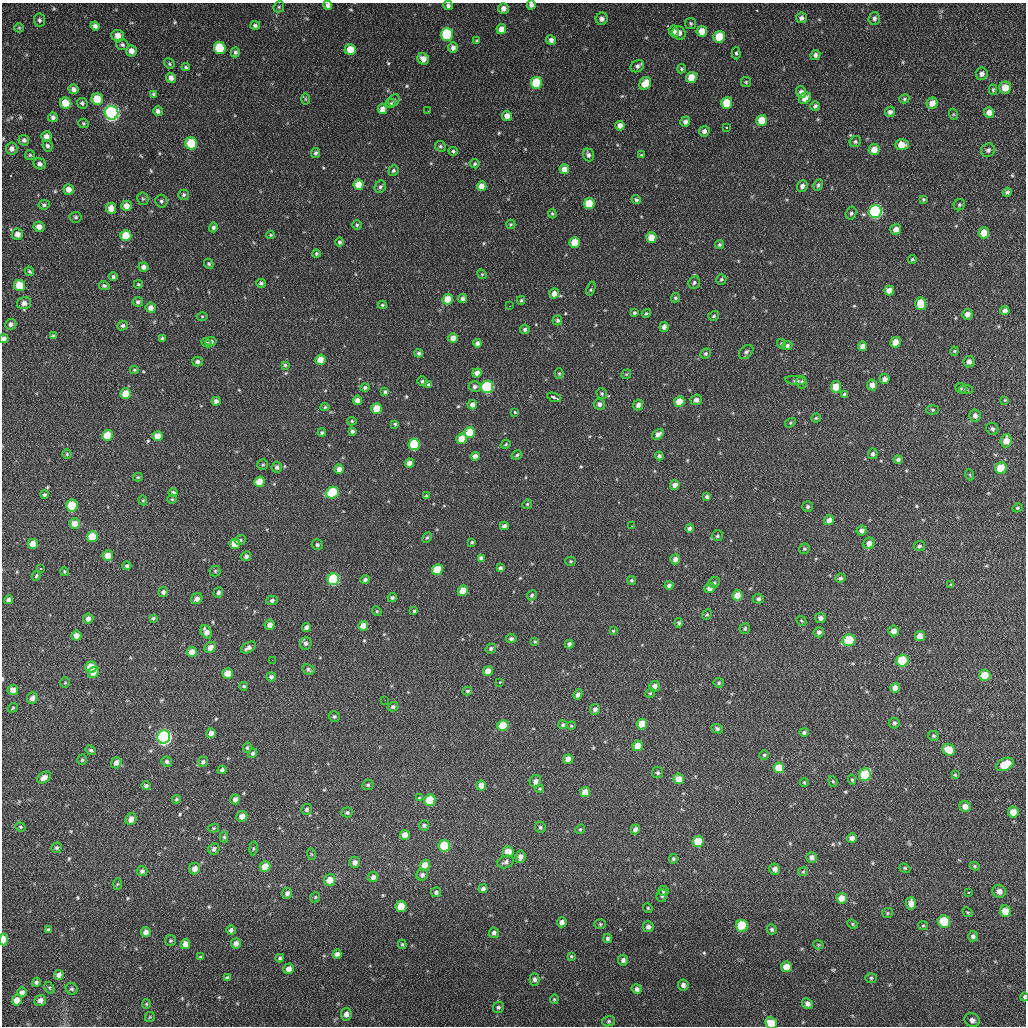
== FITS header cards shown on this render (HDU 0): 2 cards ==
NAXIS1  =                 1024 / length of data axis 1
NAXIS2  =                 1024 / length of data axis 2

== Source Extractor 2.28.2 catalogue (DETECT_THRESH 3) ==
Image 1024 x 1024 px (HDU 0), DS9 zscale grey, 1 PNG px = 1 image px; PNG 1028 x 1028 px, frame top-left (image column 1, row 1024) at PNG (2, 3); each listed source drawn as its Kron ellipse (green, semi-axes under 4 px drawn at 4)
Background 71.3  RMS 11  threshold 32.5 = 3 sigma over >= 5 px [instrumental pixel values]
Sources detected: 565; of the 565, the 500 brightest by FLUX_AUTO listed and drawn (65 fainter detections omitted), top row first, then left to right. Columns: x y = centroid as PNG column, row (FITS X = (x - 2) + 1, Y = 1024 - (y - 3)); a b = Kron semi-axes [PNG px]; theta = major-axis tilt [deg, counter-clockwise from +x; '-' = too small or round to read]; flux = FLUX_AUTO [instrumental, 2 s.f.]
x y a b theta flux
328 5 4 4 - 2900
448 5 5 4 - 1800
531 5 4 4 - 2400
279 7 6 5 - 1100
503 8 5 5 - 4500
801 18 5 5 - 2600
874 18 6 5 - 2300
602 19 6 6 - 3400
39 20 6 5 - 1600
691 23 5 5 - 1400
255 25 5 4 - 1700
95 26 5 4 - 2500
19 28 5 4 - 840
501 29 5 5 - 6200
674 31 6 5 - 2800
702 31 5 5 - 9000
679 33 7 6 - 4300
447 34 6 6 - 55000
118 36 6 5 - 5500
719 37 6 5 - 22000
551 40 5 4 - 2800
477 41 4 3 - 890
122 45 6 5 - 1600
220 48 6 6 - 31000
453 48 5 5 - 3000
350 49 5 5 - 11000
132 51 5 5 - 4900
235 52 5 4 - 1600
736 53 6 4 -89 1200
815 55 5 5 - 2400
423 59 6 5 - 5500
169 64 5 4 - 1100
637 66 7 5 31 2300
186 67 4 4 - 1000
681 69 5 4 - 1300
982 74 6 6 - 3100
691 77 5 5 - 13000
171 78 5 4 - 3900
746 82 5 5 - 1000
536 83 6 5 - 34000
645 83 7 5 60 13000
1005 88 6 6 - 7800
74 89 5 5 - 2700
993 90 5 4 - 1100
801 92 6 5 - 2600
154 94 4 3 - 1200
805 98 6 5 - 6400
97 99 6 5 - 20000
306 99 6 4 -88 850
904 99 5 4 - 1000
394 100 6 5 - 1400
66 103 6 5 - 15000
82 103 6 5 - 1500
391 103 5 4 - 930
727 103 6 5 - 20000
932 103 6 5 - 7000
815 106 5 4 - 1800
382 109 5 4 - 5000
158 111 5 4 - 3000
428 111 2 2 - 810
890 112 5 5 - 2500
989 112 5 5 - 4100
112 113 7 6 - 280000
953 114 5 3 - 800
507 116 5 5 - 5400
53 117 5 5 - 2000
762 120 5 5 - 12000
685 122 5 5 - 2500
84 123 5 4 - 830
620 126 5 4 - 5000
726 127 3 2 - 1200
704 131 5 5 - 2700
46 136 5 5 - 4000
24 140 5 5 - 1600
855 142 6 5 - 1300
191 143 6 6 - 30000
902 145 7 5 1 8900
47 146 6 5 - 1700
440 146 6 5 - 1300
12 149 6 5 - 2800
874 149 5 5 - 7200
988 150 7 6 - 2600
453 151 4 4 - 1400
316 153 5 4 - 1600
30 155 5 5 - 1100
588 155 6 5 - 2300
641 155 3 3 - 780
40 164 6 5 - 2500
475 164 5 4 - 1200
564 169 5 5 - 6000
393 171 5 5 - 1500
359 185 5 5 - 14000
818 185 6 4 63 1400
481 186 5 5 - 7100
802 186 6 5 - 3100
380 187 6 5 - 1700
69 189 5 5 - 4600
1007 192 5 4 - 1500
184 195 5 5 - 1400
143 199 6 5 - 1300
923 199 3 3 - 930
636 200 4 4 - 1200
161 201 6 6 - 1700
589 204 5 5 - 19000
44 205 6 5 - 1400
959 205 6 5 - 1100
126 206 5 5 - 5400
111 208 5 5 - 7700
875 211 6 6 - 150000
851 213 6 5 - 1700
552 214 4 4 - 910
76 217 6 5 - 1400
511 224 4 4 - 860
357 225 4 4 - 1200
39 227 5 5 - 5300
213 227 5 4 - 1700
896 229 5 5 - 4700
984 233 5 5 - 9400
18 234 6 5 - 4000
271 235 4 3 - 820
126 236 5 5 - 16000
651 237 5 5 - 11000
340 242 5 4 - 1500
575 242 5 5 - 15000
719 245 4 4 - 1400
316 254 4 4 - 1100
912 259 4 4 - 950
209 264 5 4 - 1200
144 267 5 4 - 3100
29 271 5 4 - 1200
482 274 5 4 - 850
113 277 4 4 - 1500
721 279 5 5 - 1300
694 282 6 5 - 1600
261 283 5 4 - 1500
138 284 4 3 - 840
20 285 5 5 - 17000
104 286 5 4 - 1600
591 289 7 2 70 1000
889 290 5 5 - 6600
554 293 5 5 - 4800
462 298 5 4 - 2500
675 298 5 4 - 1100
448 299 5 5 - 15000
521 300 4 3 - 970
138 302 5 5 - 1700
24 303 7 6 - 4300
921 304 6 5 - 16000
382 305 4 4 - 1000
510 306 3 2 - 920
151 308 5 5 - 4600
1005 311 4 4 - 2900
634 313 4 3 - 1200
646 313 4 4 - 1100
967 314 5 5 - 3500
202 316 5 3 - 800
714 316 5 4 - 1200
557 320 5 4 - 1500
11 324 6 5 - 2600
123 326 5 4 - 1400
664 327 5 4 - 3200
525 329 5 5 - 1700
53 336 4 3 - 1300
162 338 3 3 - 1000
453 338 5 4 - 6000
4 339 4 4 - 2800
211 342 6 4 13 1800
895 342 5 5 - 10000
207 343 5 4 - 1100
477 343 4 4 - 2600
781 344 5 4 - 950
787 345 5 4 - 1800
863 346 5 4 - 4500
954 351 5 4 - 830
746 352 8 5 44 2200
419 353 4 4 - 1700
706 354 5 4 - 1300
320 360 5 5 - 9000
197 361 5 5 - 2300
969 362 6 5 - 3000
285 365 4 4 - 1200
134 370 4 4 - 850
477 373 4 4 - 4300
559 373 5 4 - 1000
626 374 5 4 - 910
885 379 5 5 - 3500
796 380 10 4 -6 1700
422 381 4 4 - 1300
802 382 6 5 - 1900
428 385 3 3 - 1300
872 385 5 5 - 5500
475 387 6 5 - 2200
487 387 6 6 - 82000
836 387 6 5 - 13000
365 388 4 4 - 1600
961 388 6 5 - 1100
966 389 7 3 -7 1100
385 392 4 4 - 2900
126 393 5 5 - 13000
602 394 5 5 - 1300
845 394 4 3 - 1600
554 397 7 3 -22 7200
357 400 4 4 - 4700
696 400 5 5 - 3100
1005 400 4 4 - 790
216 401 4 4 - 3000
679 402 5 5 - 14000
599 404 5 5 - 2800
472 405 5 4 - 3500
638 405 5 5 - 3100
325 407 4 4 - 980
377 408 5 5 - 16000
933 410 6 4 2 1100
515 412 3 3 - 5000
975 416 6 5 - 3300
816 418 4 4 - 920
352 421 5 4 - 1000
790 423 6 3 31 830
395 424 4 4 - 1200
992 429 6 6 - 1900
352 431 4 4 - 1700
470 432 5 5 - 18000
322 433 4 4 - 1300
658 434 6 4 34 3600
107 435 5 5 - 16000
157 436 5 5 - 8600
462 439 5 5 - 11000
1006 441 6 5 - 8500
414 444 6 5 - 46000
506 444 5 3 - 780
67 454 4 4 - 960
873 454 5 5 - 2200
517 455 5 4 - 1100
475 456 5 4 - 3700
659 456 4 4 - 1600
898 459 4 4 - 1600
409 463 4 4 - 4500
263 465 5 5 - 1100
277 467 5 5 - 2400
1001 468 6 6 - 24000
339 469 4 4 - 5000
970 475 5 3 - 800
138 477 5 4 - 950
259 482 5 5 - 10000
675 485 5 4 - 4500
332 492 7 5 20 43000
173 493 5 4 - 1600
44 494 4 4 - 1500
426 496 4 4 - 890
707 497 4 4 - 1700
172 499 5 4 - 890
143 500 5 4 - 860
527 504 5 4 - 920
72 505 6 5 - 24000
807 507 5 5 - 1600
1017 508 5 4 - 1000
829 520 5 5 - 4400
75 524 5 5 - 6900
504 526 4 4 - 2300
631 526 3 2 - 930
689 528 4 4 - 2100
862 531 5 5 - 3100
92 536 5 5 - 14000
717 536 5 5 - 1300
427 538 6 4 61 1100
240 540 6 4 23 1100
472 542 4 4 - 960
869 543 6 5 - 5100
33 544 5 5 - 6700
235 544 5 5 - 12000
317 545 5 5 - 1900
919 546 5 5 - 1400
804 549 5 5 - 1300
108 555 5 5 - 7000
246 556 5 4 - 2300
481 558 4 4 - 2100
675 559 5 5 - 4200
571 561 5 4 - 920
127 566 4 4 - 1600
41 568 3 2 - 860
500 568 4 3 - 1600
437 570 5 5 - 19000
215 571 5 5 - 1000
64 572 4 3 - 790
36 576 5 3 - 4800
840 578 5 4 - 1500
333 579 6 6 - 60000
365 580 4 4 - 1900
631 580 4 4 - 1300
714 583 6 5 - 1500
669 585 4 4 - 2500
951 585 4 4 - 830
710 588 5 5 - 4400
463 591 5 5 - 12000
163 592 5 4 - 1900
218 592 5 4 - 2000
532 595 5 4 - 1400
737 595 5 5 - 12000
392 597 5 4 - 1700
197 599 6 5 - 3200
758 599 5 5 - 1900
9 600 4 4 - 2200
272 600 5 4 - 2000
377 611 5 4 - 960
414 611 4 3 - 1000
707 615 6 4 47 990
153 618 4 3 - 1100
820 618 5 5 - 3200
88 619 5 5 - 3000
801 621 5 4 - 870
679 623 5 4 - 1500
270 625 5 5 - 4600
363 626 5 5 - 7000
307 627 5 4 - 3900
745 628 5 5 - 1300
613 631 4 3 - 780
894 631 5 5 - 5100
206 632 7 5 -61 4700
819 632 5 5 - 2400
76 636 5 5 - 5600
920 636 5 5 - 7500
511 639 5 4 - 1800
849 640 6 5 - 32000
535 641 3 3 - 810
306 643 6 6 - 2300
569 644 4 4 - 2500
210 647 6 5 - 4600
248 648 8 5 30 3000
491 648 5 4 - 1800
192 652 5 5 - 7000
272 660 2 2 - 1800
902 661 6 6 - 38000
91 667 6 5 - 19000
308 669 6 5 - 1700
488 671 5 4 - 7800
94 672 6 5 - 7400
228 673 5 5 - 10000
985 675 5 5 - 17000
271 677 5 4 - 2200
500 682 3 2 - 2300
65 683 5 4 - 900
719 683 5 5 - 1200
244 686 4 4 - 1100
655 686 5 5 - 3700
895 688 5 4 - 5200
13 690 5 5 - 5400
467 691 5 4 - 1100
650 693 5 4 - 920
578 694 5 4 - 2900
32 698 6 5 - 3000
385 700 3 2 - 890
393 707 5 4 - 1800
13 708 5 3 - 990
595 709 5 5 - 2800
334 716 5 5 - 1400
894 723 5 5 - 1800
642 724 5 5 - 14000
563 725 5 4 - 1400
503 726 5 5 - 22000
571 726 4 4 - 840
717 729 6 4 -24 1700
804 732 5 4 - 1600
211 733 5 4 - 4900
933 736 5 5 - 1300
164 737 6 6 - 280000
638 746 5 5 - 10000
247 748 5 4 - 1200
91 750 5 4 - 1300
949 750 6 5 - 16000
253 753 5 4 - 1700
764 755 5 4 - 1200
568 759 5 4 - 6100
82 760 5 4 - 1100
167 762 5 5 - 2000
203 762 5 5 - 2100
116 763 6 5 - 3400
1005 764 9 6 27 20000
779 768 5 5 - 15000
222 770 4 4 - 2000
658 773 5 5 - 1700
865 775 6 6 - 34000
955 775 4 3 - 790
44 778 7 5 33 4700
679 779 5 5 - 8800
852 780 5 4 - 1100
535 781 6 5 - 3200
833 781 5 4 - 1000
804 783 4 3 - 800
368 785 6 5 - 1300
146 786 4 4 - 1700
481 786 5 5 - 7200
540 789 4 3 - 930
585 792 5 5 - 8800
419 798 3 3 - 2700
176 799 5 4 - 1000
235 799 5 4 - 3600
430 800 6 5 - 28000
965 806 6 5 - 4900
306 809 5 5 - 1500
347 812 5 5 - 1600
1013 812 5 5 - 9400
242 816 6 5 - 5600
131 819 6 5 - 4900
424 825 5 5 - 1700
20 827 5 4 - 1000
540 827 6 5 - 1500
214 828 5 4 - 900
580 829 5 4 - 930
635 829 5 4 - 3400
405 835 5 5 - 6500
224 837 5 4 - 1200
852 838 5 5 - 3700
698 842 5 5 - 21000
444 846 6 5 - 32000
57 848 5 5 - 1400
253 848 7 3 81 950
214 849 6 5 - 2400
508 852 5 5 - 10000
311 854 6 3 -71 860
520 857 6 5 - 4000
812 857 5 5 - 3200
673 859 5 4 - 1000
355 862 5 5 - 3300
506 862 8 6 20 2400
425 865 5 5 - 9800
975 866 5 4 - 890
265 867 5 5 - 13000
905 868 6 4 -22 990
195 869 6 5 - 5100
775 869 5 5 - 3600
142 871 5 5 - 1900
803 872 5 4 - 870
422 875 6 5 - 2400
373 877 5 5 - 3400
330 880 6 5 - 9100
117 884 5 4 - 810
483 889 5 4 - 2200
663 891 5 5 - 1300
999 891 7 6 - 4200
436 892 5 5 - 1900
968 892 3 2 - 1000
287 893 5 5 - 2800
662 895 6 5 - 1700
315 897 5 4 - 890
842 898 5 5 - 9200
911 903 6 5 - 5500
401 907 5 5 - 16000
648 908 5 4 - 790
1005 911 6 5 - 11000
968 912 5 4 - 840
888 913 5 5 - 1000
944 921 6 6 - 39000
562 922 5 5 - 3500
600 924 6 5 - 1200
852 924 5 4 - 920
742 926 6 6 - 39000
923 926 5 4 - 880
648 927 5 5 - 2800
772 929 5 4 - 1700
48 930 4 3 - 1100
231 930 5 5 - 2000
146 932 5 5 - 4600
494 933 5 5 - 2400
973 936 5 5 - 2000
608 938 5 4 - 1700
3 940 6 4 89 21000
170 940 5 5 - 1300
236 943 5 5 - 3800
185 944 5 5 - 6400
402 944 5 4 - 1100
818 945 5 4 - 840
337 954 4 4 - 3200
571 956 4 3 - 800
200 957 4 4 - 860
280 958 4 3 - 1600
623 960 5 5 - 2400
786 967 5 5 - 10000
289 969 5 5 - 4200
59 975 5 4 - 3000
227 978 4 4 - 1500
871 978 6 5 - 1200
534 979 6 5 - 2300
36 982 5 4 - 1800
683 985 5 5 - 2800
49 988 6 4 -61 1000
72 989 6 5 - 1300
637 989 5 5 - 2700
22 992 5 4 - 2000
1024 997 4 3 - 1700
554 999 5 4 - 920
17 1000 5 5 - 6500
40 1000 6 5 - 3700
146 1004 5 4 - 880
807 1004 5 5 - 3300
498 1007 6 5 - 1400
346 1014 6 5 - 3900
150 1017 5 5 - 870
972 1020 8 6 -23 3000
609 1021 6 5 - 1300
771 1023 6 5 - 17000
At the frame edge (FLAGS 8, measured only in part): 7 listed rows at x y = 328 5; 448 5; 531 5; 4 339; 3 940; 1024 997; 771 1023
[65 fainter detections neither listed nor drawn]